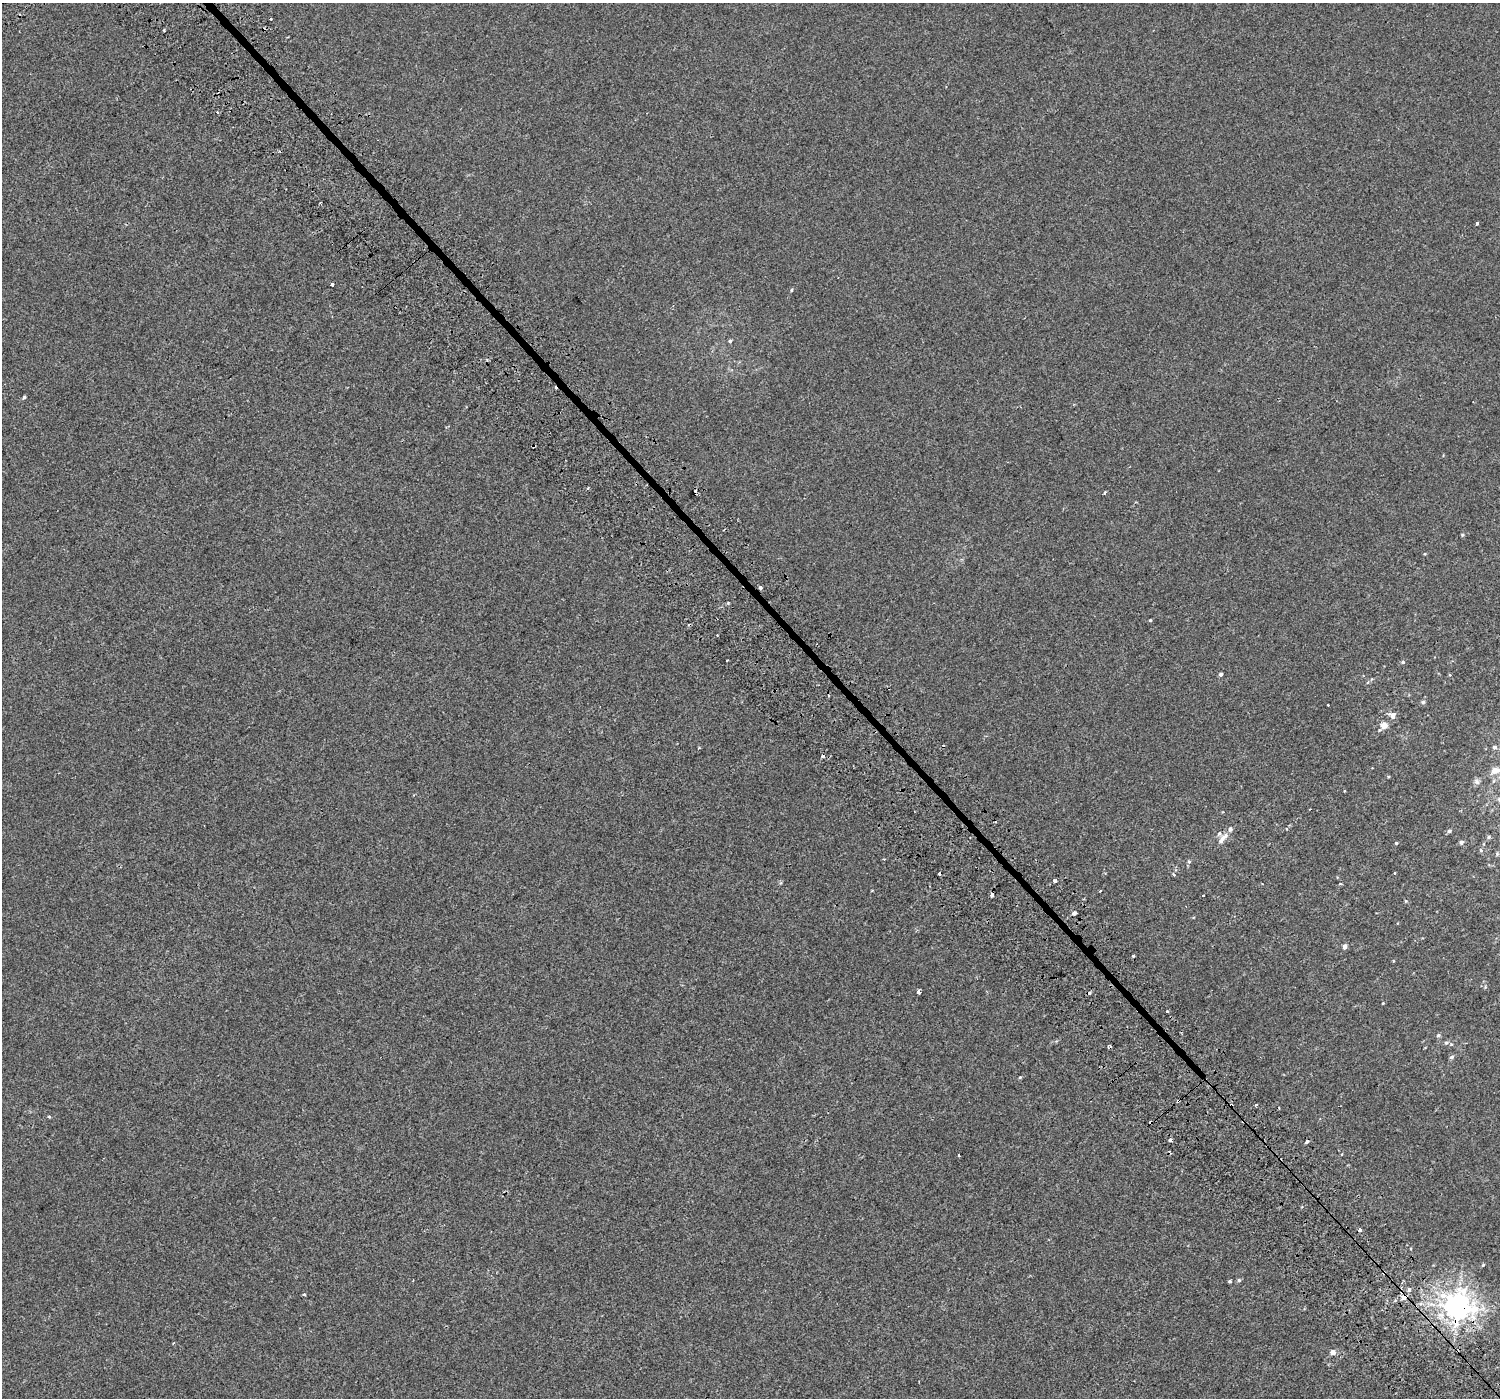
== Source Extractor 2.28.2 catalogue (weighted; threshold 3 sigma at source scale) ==
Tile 6 of 4 x 4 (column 2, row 2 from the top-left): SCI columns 1548-3045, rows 3066-4461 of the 6103 x 6064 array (HDU 1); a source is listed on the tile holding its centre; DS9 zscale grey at full resolution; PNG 1502 x 1400 px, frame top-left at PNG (2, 3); no overlay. Shown black and unused: <1% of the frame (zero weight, under 2 of 3 exposures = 3% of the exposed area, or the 3 px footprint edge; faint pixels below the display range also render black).
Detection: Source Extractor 2.28.2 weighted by HDU 2 'WHT'; one run over the whole footprint, this tile lists its part. Background 0.00134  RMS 0.0056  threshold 0.0254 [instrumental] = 3 sigma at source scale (4.5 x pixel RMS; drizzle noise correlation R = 1.50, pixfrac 1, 0.0396/0.0396 arcsec/px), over >= 5 px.
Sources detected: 86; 12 cosmic-ray / hot-pixel residue — not listed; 3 inside a brighter listed object's ellipse — not listed separately; the other 71 listed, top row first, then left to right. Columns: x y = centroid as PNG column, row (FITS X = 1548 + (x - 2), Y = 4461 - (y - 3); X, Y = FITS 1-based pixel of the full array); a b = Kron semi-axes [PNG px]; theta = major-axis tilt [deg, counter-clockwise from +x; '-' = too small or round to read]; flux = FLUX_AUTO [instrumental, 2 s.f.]
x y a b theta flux
271 19 3 3 - 1.2
217 112 3 3 - 0.77
1477 224 3 3 - 14
332 285 3 3 - 5.1
791 289 4 3 - 1.2
730 341 4 4 - 0.79
487 360 5 3 - 0.47
24 397 4 3 - 0.87
588 488 4 3 - 0.51
1105 492 3 3 - 1.1
1462 535 5 4 - 0.58
1425 554 5 3 - 0.48
760 588 4 3 - 2.4
1150 620 3 3 - 0.53
717 635 2 2 - 0.39
1403 662 5 4 - 0.76
1221 674 4 4 - 1.2
1368 682 5 3 - 0.61
1423 702 5 5 - 0.9
1392 715 10 8 -40 2.7
1384 725 6 5 - 7.1
1494 747 5 5 - 1.2
1495 770 13 8 11 4.1
1477 782 9 7 -46 1.5
1449 831 5 4 - 1.1
1488 837 5 4 - 0.83
1223 838 19 6 49 3.5
1461 842 4 4 - 1.5
1396 843 4 4 - 0.55
1481 850 5 4 - 0.63
1497 854 6 5 - 0.72
1189 861 6 5 - 0.82
939 873 3 3 - 4.3
1394 873 3 3 - 1.6
1174 875 4 3 - 1
1055 880 3 3 - 7.9
872 890 3 3 - 0.49
1100 891 3 2 - 0.55
992 895 3 3 - 13
1203 896 3 3 - 0.81
1406 901 4 4 - 0.56
1074 913 3 3 - 28
1345 947 4 4 - 2.6
1133 956 3 3 - 0.66
1393 961 5 3 - 0.37
1485 987 5 3 - 0.5
918 991 4 3 - 4.1
1383 1003 4 3 - 0.36
1167 1012 3 3 - 2.2
1438 1035 5 5 - 1
1446 1043 7 6 - 1.3
1452 1057 5 5 - 1.2
1020 1077 5 3 - 0.52
1178 1101 4 3 - 2.8
1256 1105 3 3 - 1
49 1116 3 3 - 0.79
1170 1140 3 3 - 3.5
1307 1141 4 3 - 2.2
1342 1154 4 3 - 0.35
959 1155 3 2 - 0.56
1360 1230 3 3 - 2.7
1483 1265 4 3 - 0.55
1384 1273 4 3 - 1.4
1239 1280 5 5 - 0.88
1230 1281 4 3 - 0.82
1409 1289 6 5 - 1.2
304 1294 3 3 - 1.5
1404 1297 7 7 - 3.2
1457 1307 10 8 -32 620
173 1343 3 3 - 0.44
1333 1352 5 5 - 3.3
Overlapping masked pixels (flux is a lower limit): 5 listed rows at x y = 760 588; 1178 1101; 1384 1273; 1404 1297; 1457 1307
Isophote crosses this tile's border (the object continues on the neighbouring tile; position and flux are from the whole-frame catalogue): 1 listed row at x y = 1495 770
Unlisted compact peaks at least as high as the median listed source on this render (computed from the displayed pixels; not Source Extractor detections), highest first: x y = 728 603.